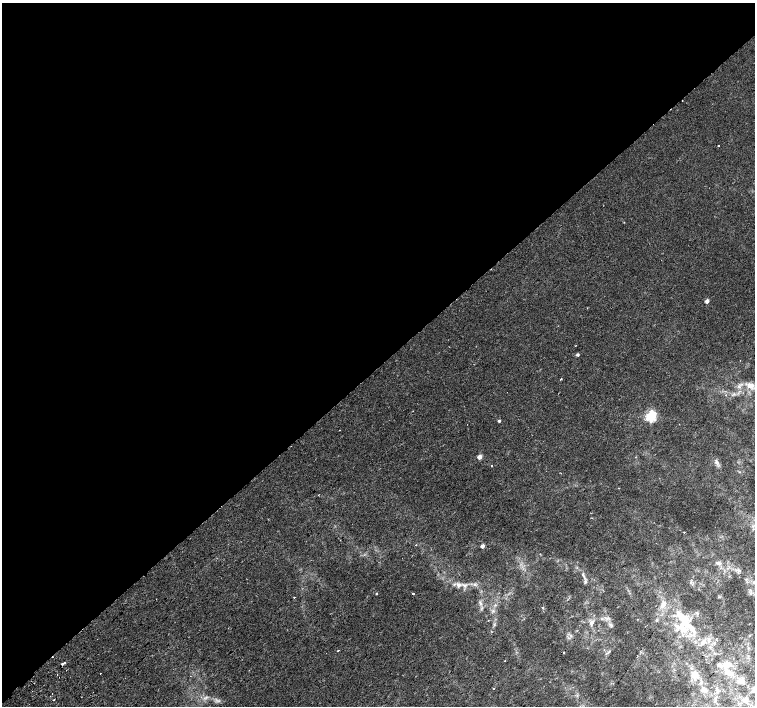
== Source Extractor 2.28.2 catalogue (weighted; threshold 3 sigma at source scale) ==
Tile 2 of 4 x 4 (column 2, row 1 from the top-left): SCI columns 1550-3054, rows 4420-5826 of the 6115 x 6087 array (HDU 1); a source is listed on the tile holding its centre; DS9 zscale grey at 2 x 2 block average (1 PNG px = mean of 2 x 2 image px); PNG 757 x 708 px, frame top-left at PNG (2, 3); no overlay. Shown black and unused: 52% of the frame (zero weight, under 2 of 3 exposures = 3% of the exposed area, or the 3 px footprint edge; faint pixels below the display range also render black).
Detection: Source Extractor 2.28.2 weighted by HDU 2 'WHT'; one run over the whole footprint, this tile lists its part. Background 0.0126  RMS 0.0033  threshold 0.0148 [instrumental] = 3 sigma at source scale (4.5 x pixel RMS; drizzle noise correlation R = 1.50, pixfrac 1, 0.0396/0.0396 arcsec/px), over >= 5 px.
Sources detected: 39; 5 cosmic-ray / hot-pixel residue — not listed; the other 34 listed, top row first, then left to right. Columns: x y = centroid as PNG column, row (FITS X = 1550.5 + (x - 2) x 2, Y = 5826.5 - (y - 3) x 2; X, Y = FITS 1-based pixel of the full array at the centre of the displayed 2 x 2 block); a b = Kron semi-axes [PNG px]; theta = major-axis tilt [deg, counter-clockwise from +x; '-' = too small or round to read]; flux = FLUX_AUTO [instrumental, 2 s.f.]
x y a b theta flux
719 146 2 2 - 0.28
707 301 2 2 - 3.8
575 346 2 2 - 0.23
578 355 3 2 - 1.2
561 379 2 2 - 0.88
751 386 8 6 14 3.1
651 416 3 3 - 72
499 421 2 2 - 1.1
479 457 3 2 - 6
492 465 2 2 - 0.31
684 532 2 2 - 0.89
482 546 3 2 - 3.2
719 563 4 3 - 0.95
376 593 3 2 - 0.42
413 594 2 2 - 1.1
294 597 2 2 - 0.44
664 603 4 2 - 0.79
542 607 3 2 - 0.59
686 621 9 4 52 4.1
682 626 8 5 -79 4.3
687 626 9 4 -62 3.7
693 629 9 4 -54 3.1
338 650 2 2 - 0.82
564 653 2 2 - 0.56
65 663 2 2 - 0.56
63 664 2 2 - 0.84
726 665 10 7 54 4.5
100 673 2 2 - 1.1
57 674 2 2 - 0.27
691 680 2 2 - 0.26
741 682 8 3 24 1.4
34 683 2 2 - 0.62
493 688 2 2 - 0.29
705 690 3 3 - 4.1
Diffuse or blended objects may show on this block-average render without a row.